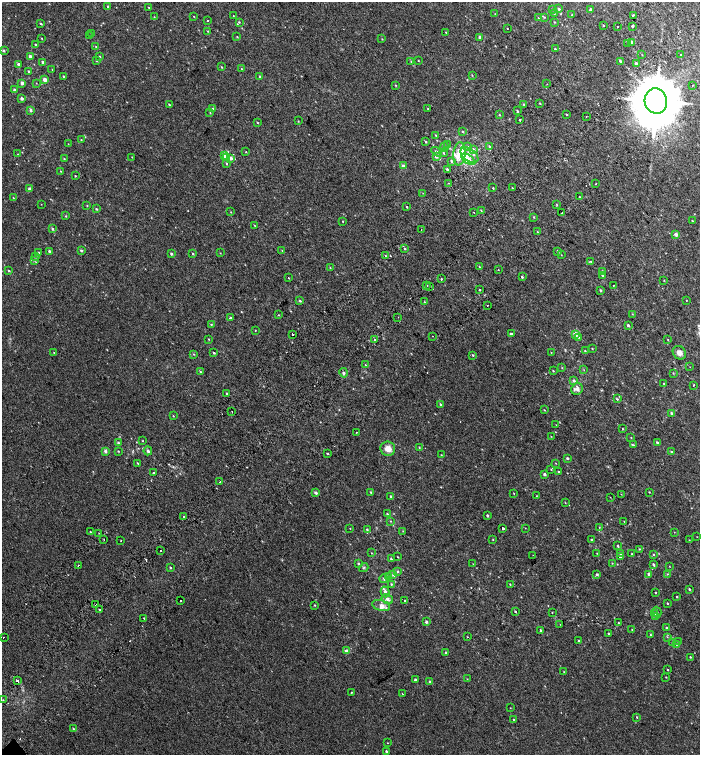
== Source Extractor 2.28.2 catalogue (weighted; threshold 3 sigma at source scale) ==
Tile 10 of 4 x 4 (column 2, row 3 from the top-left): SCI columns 1656-3051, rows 1604-3108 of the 6168 x 6210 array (HDU 1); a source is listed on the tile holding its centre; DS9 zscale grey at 2 x 2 block average (1 PNG px = mean of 2 x 2 image px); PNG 702 x 757 px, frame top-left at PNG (2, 2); each listed source drawn as its Kron ellipse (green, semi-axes under 4 px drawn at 4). Shown black and unused: <1% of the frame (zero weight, under 2 of 3 exposures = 6% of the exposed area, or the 3 px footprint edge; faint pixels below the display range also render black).
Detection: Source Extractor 2.28.2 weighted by HDU 2 'WHT'; one run over the whole footprint, this tile lists its part. Background 0.00654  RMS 0.006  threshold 0.0268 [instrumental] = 3 sigma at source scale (4.5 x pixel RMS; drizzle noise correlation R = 1.50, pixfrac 1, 0.0396/0.0396 arcsec/px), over >= 5 px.
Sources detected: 370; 1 too faint to see at this stretch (2 x 2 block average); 12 cosmic-ray / hot-pixel residue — neither listed nor drawn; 1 coinciding with a brighter row at this scale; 14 inside a brighter listed object's ellipse — not listed separately; the other 342 listed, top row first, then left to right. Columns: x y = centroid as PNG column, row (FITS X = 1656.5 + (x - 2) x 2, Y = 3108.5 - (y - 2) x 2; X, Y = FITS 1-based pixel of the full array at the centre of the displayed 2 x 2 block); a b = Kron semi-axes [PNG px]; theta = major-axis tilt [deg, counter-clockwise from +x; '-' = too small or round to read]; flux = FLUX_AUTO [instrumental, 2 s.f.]
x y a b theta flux
108 6 2 2 - 1.2
149 8 2 2 - 0.85
559 9 2 2 - 2.7
553 10 3 2 - 1
591 10 2 2 - 6.5
495 14 2 2 - 0.63
554 14 3 2 - 0.47
572 15 2 2 - 0.86
633 15 2 2 - 9.9
233 16 2 2 - 0.57
154 17 3 2 - 0.52
194 17 2 2 - 0.48
544 17 3 2 - 1
538 18 3 2 - 1
207 20 2 2 - 0.61
239 22 3 3 - 1.1
554 22 3 2 - 0.89
41 24 2 2 - 1.4
603 25 2 2 - 0.86
618 26 2 2 - 1
632 26 2 2 - 6.5
507 28 2 2 - 0.51
208 31 3 2 - 0.77
446 32 2 2 - 0.64
92 33 3 2 - 1.7
89 36 4 2 - 0.68
237 37 3 2 - 0.96
480 37 2 2 - 5.4
42 38 2 2 - 0.67
382 39 3 2 - 0.68
632 42 3 2 - 4.1
35 44 2 2 - 1
627 44 2 2 - 1.2
96 47 3 2 - 1
555 49 2 2 - 1.1
3 51 2 2 - 2.7
680 54 2 2 - 0.56
642 55 3 2 - 0.48
30 56 2 2 - 4.8
99 56 3 2 - 0.98
96 61 2 2 - 0.75
411 61 3 2 - 0.9
418 61 2 2 - 0.59
620 61 2 2 - 3
43 62 3 2 - 3.6
636 63 2 2 - 3.2
19 64 2 2 - 5.2
221 67 3 2 - 0.92
52 69 2 2 - 0.54
241 69 3 2 - 0.62
29 71 2 2 - 2.2
472 75 3 2 - 0.76
63 76 2 2 - 1.6
260 76 2 2 - 1.4
45 79 2 2 - 11
22 83 3 2 - 5.6
36 83 2 2 - 0.48
547 84 3 2 - 0.59
395 85 3 2 - 0.76
692 85 2 2 - 1
14 90 3 3 - 4.1
22 98 2 2 - 4.7
656 101 13 11 -76 8500
540 103 2 2 - 0.86
169 104 3 2 - 1.4
524 104 3 3 - 1.4
213 109 3 3 - 1.7
428 109 3 2 - 0.96
31 110 2 2 - 3.4
517 111 3 2 - 1.6
210 113 3 2 - 0.76
567 114 2 2 - 1
499 115 3 2 - 1.1
586 117 2 2 - 0.6
520 120 2 2 - 17
298 121 2 2 - 0.81
257 123 3 2 - 0.85
462 131 3 3 - 1.1
435 135 3 2 - 0.65
81 140 3 2 - 0.69
426 142 3 2 - 1.2
68 144 2 2 - 0.37
447 144 3 2 - 0.89
467 146 3 2 - 0.99
489 146 3 2 - 1.4
444 147 5 3 - 3.3
473 149 4 3 - 2.7
246 152 2 2 - 0.74
437 152 6 4 -35 3.2
443 153 4 3 - 1.4
18 154 2 2 - 0.4
459 154 11 6 83 18
225 155 2 2 - 11
469 155 10 6 -38 8.6
436 156 2 2 - 4.7
132 157 2 2 - 0.47
226 157 3 3 - 3
230 158 3 3 - 6.9
64 159 3 2 - 0.77
468 159 8 4 -34 9.5
451 161 3 2 - 1.9
226 163 3 2 - 1
403 166 3 2 - 4.5
447 170 2 2 - 3.3
60 171 3 2 - 0.66
75 176 2 2 - 0.94
449 183 2 2 - 0.57
596 183 2 2 - 0.82
493 188 2 2 - 3.6
512 188 2 2 - 0.65
30 189 2 2 - 12
423 193 2 2 - 1.2
579 197 2 2 - 1.3
13 198 2 2 - 0.73
41 204 2 2 - 0.39
557 204 4 2 - 0.83
87 205 2 2 - 0.61
406 207 3 2 - 0.99
96 209 3 2 - 1.4
481 210 3 2 - 0.78
231 212 2 2 - 0.64
473 212 2 2 - 2
562 213 2 2 - 1.5
66 216 3 3 - 0.95
534 217 3 2 - 0.87
342 221 2 2 - 2.6
692 221 2 2 - 0.57
254 225 3 2 - 0.72
52 229 3 2 - 2.3
421 229 2 2 - 0.58
537 232 2 2 - 1.8
676 235 2 2 - 7.3
405 248 3 2 - 1.4
81 250 2 2 - 2.2
282 250 3 2 - 0.63
49 251 2 2 - 2.6
558 251 2 2 - 2.7
39 252 2 2 - 0.6
220 253 2 2 - 0.52
171 254 3 3 - 2
193 254 3 2 - 0.94
561 255 2 2 - 0.37
385 256 2 2 - 4.7
36 257 3 3 - 1.6
34 260 3 3 - 1.2
591 262 3 2 - 0.91
330 267 3 2 - 0.81
479 267 3 2 - 0.84
498 270 2 2 - 1.5
9 271 2 2 - 1.5
602 271 4 2 - 1.1
602 276 3 2 - 1.4
522 277 2 2 - 1.8
288 278 2 2 - 0.51
441 279 2 2 - 3.5
664 280 3 2 - 0.62
427 285 2 2 - 0.61
613 285 2 2 - 2.4
430 286 2 2 - 1.3
479 290 2 2 - 3.2
600 290 2 2 - 1.8
686 300 2 2 - 0.51
300 301 3 2 - 1.6
424 302 2 2 - 0.64
487 305 2 2 - 0.73
632 314 2 2 - 0.62
278 315 3 2 - 0.55
398 317 2 2 - 0.61
230 318 3 3 - 1.5
211 325 2 2 - 1.2
628 325 3 2 - 2
255 330 2 2 - 0.49
293 334 2 2 - 4.6
511 334 2 2 - 5.6
575 334 2 2 - 18
432 336 2 2 - 0.57
578 337 3 3 - 1.5
208 339 3 2 - 0.76
375 340 2 2 - 3.1
668 340 2 2 - 0.67
592 349 2 2 - 0.71
585 351 3 2 - 1
54 353 3 2 - 0.78
214 353 3 2 - 1.3
551 353 2 2 - 0.45
679 353 7 6 - 6.8
194 354 2 2 - 0.79
473 355 3 3 - 1.3
366 365 3 2 - 0.76
690 367 2 2 - 0.36
562 368 2 2 - 0.69
584 370 3 2 - 0.61
553 371 2 2 - 0.92
200 372 3 2 - 1.5
344 373 5 3 - 2.1
673 373 3 2 - 0.75
574 381 3 3 - 3.1
664 383 2 2 - 0.64
693 385 2 2 - 12
577 389 6 5 - 6.2
226 393 3 2 - 0.92
617 399 4 3 - 1.3
440 404 3 2 - 1.2
544 410 3 2 - 0.74
232 411 2 2 - 2.2
672 414 2 2 - 3.8
173 416 2 2 - 0.78
556 425 2 2 - 0.41
623 429 3 2 - 0.91
356 432 2 2 - 0.71
551 436 2 2 - 0.47
631 437 2 2 - 0.58
143 441 2 2 - 0.65
657 442 2 2 - 2.7
118 443 2 2 - 1.8
633 445 4 2 - 1.3
419 447 2 2 - 0.72
388 449 7 7 - 11
105 451 4 3 - 3
118 451 3 2 - 0.85
148 451 4 3 - 3.6
671 452 3 2 - 1.6
328 454 2 2 - 3.4
441 455 3 2 - 0.62
568 458 2 2 - 2.8
137 463 3 2 - 0.97
556 463 2 2 - 0.47
551 469 3 2 - 0.67
559 472 3 2 - 1
153 473 2 2 - 21
544 474 2 2 - 3.2
220 482 2 2 - 1.4
371 492 3 2 - 1.2
649 492 2 2 - 0.75
316 493 3 3 - 3.2
514 493 2 2 - 0.59
621 494 2 2 - 0.47
391 496 2 2 - 1.5
536 496 2 2 - 0.46
610 497 2 2 - 0.4
565 503 2 2 - 0.55
387 514 3 2 - 1.1
487 516 2 2 - 1.9
183 517 2 2 - 0.73
391 521 3 2 - 0.92
624 521 2 2 - 0.43
599 527 2 2 - 0.47
503 528 2 2 - 19
525 528 2 2 - 0.44
350 529 2 2 - 0.55
367 530 4 3 - 1.3
403 531 3 2 - 0.46
90 532 2 2 - 2.3
674 532 2 2 - 0.41
99 533 2 2 - 0.63
697 537 2 2 - 0.33
104 539 2 2 - 0.94
121 540 2 2 - 0.56
493 540 2 2 - 0.67
592 540 3 2 - 1.6
689 540 2 2 - 0.46
618 546 3 2 - 1.4
639 549 3 2 - 0.81
161 551 2 2 - 1.1
371 553 3 2 - 0.55
597 553 2 2 - 0.42
621 553 3 2 - 2.2
632 554 3 2 - 0.89
654 554 3 2 - 0.98
533 555 2 2 - 0.36
621 556 4 2 - 5.7
398 557 2 2 - 0.79
391 559 3 2 - 1.7
612 563 3 2 - 0.75
358 564 3 3 - 1.3
473 564 2 2 - 0.48
653 564 3 3 - 1.6
79 565 3 2 - 0.83
669 566 2 2 - 0.48
170 567 3 2 - 1.1
364 568 5 3 - 1.4
398 571 3 3 - 1.5
597 574 2 2 - 2.5
649 574 2 2 - 6.5
667 574 3 2 - 0.97
393 575 4 3 - 1.7
388 577 4 2 - 1.2
384 579 4 2 - 1.2
391 584 4 3 - 1.4
510 584 2 2 - 0.75
689 589 3 2 - 1.6
385 592 5 3 - 5.2
655 593 2 2 - 0.87
677 597 2 2 - 0.9
387 599 6 4 -32 4.5
180 601 2 2 - 6.6
404 601 2 2 - 1.1
667 603 2 2 - 1.1
95 604 2 2 - 4.6
315 605 3 2 - 0.82
381 605 9 5 -14 6.6
99 609 2 2 - 1.8
515 611 2 2 - 1.3
657 612 5 3 - 2
552 613 2 2 - 1.5
654 613 4 3 - 1.1
656 617 2 2 - 0.7
144 618 2 2 - 0.79
426 622 2 2 - 3.4
618 623 2 2 - 0.81
560 624 2 2 - 0.35
666 628 2 2 - 2.6
540 630 3 3 - 1.6
632 630 3 3 - 0.84
609 633 2 2 - 1.3
651 635 3 2 - 0.89
3 637 2 2 - 1.2
467 637 2 2 - 0.59
667 637 3 2 - 0.66
578 640 2 2 - 0.84
672 642 3 3 - 1
678 642 2 2 - 0.71
676 644 3 3 - 1
347 651 3 3 - 5.9
446 653 2 2 - 2.9
690 657 2 2 - 0.99
668 670 2 2 - 0.74
564 672 2 2 - 0.57
666 677 2 2 - 0.68
467 679 3 2 - 0.71
415 680 2 2 - 2.9
17 681 2 2 - 6.2
430 682 3 2 - 1.8
351 693 2 2 - 2.3
402 693 2 2 - 0.48
3 700 2 2 - 0.69
510 708 2 2 - 0.43
637 717 3 2 - 1.1
514 720 2 2 - 1.6
73 728 3 2 - 0.94
387 743 2 2 - 0.42
386 751 2 2 - 2.1
Overlapping masked pixels (flux is a lower limit): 4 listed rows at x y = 656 101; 180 601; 95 604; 17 681
Diffuse or blended objects may show on this block-average render without a row.